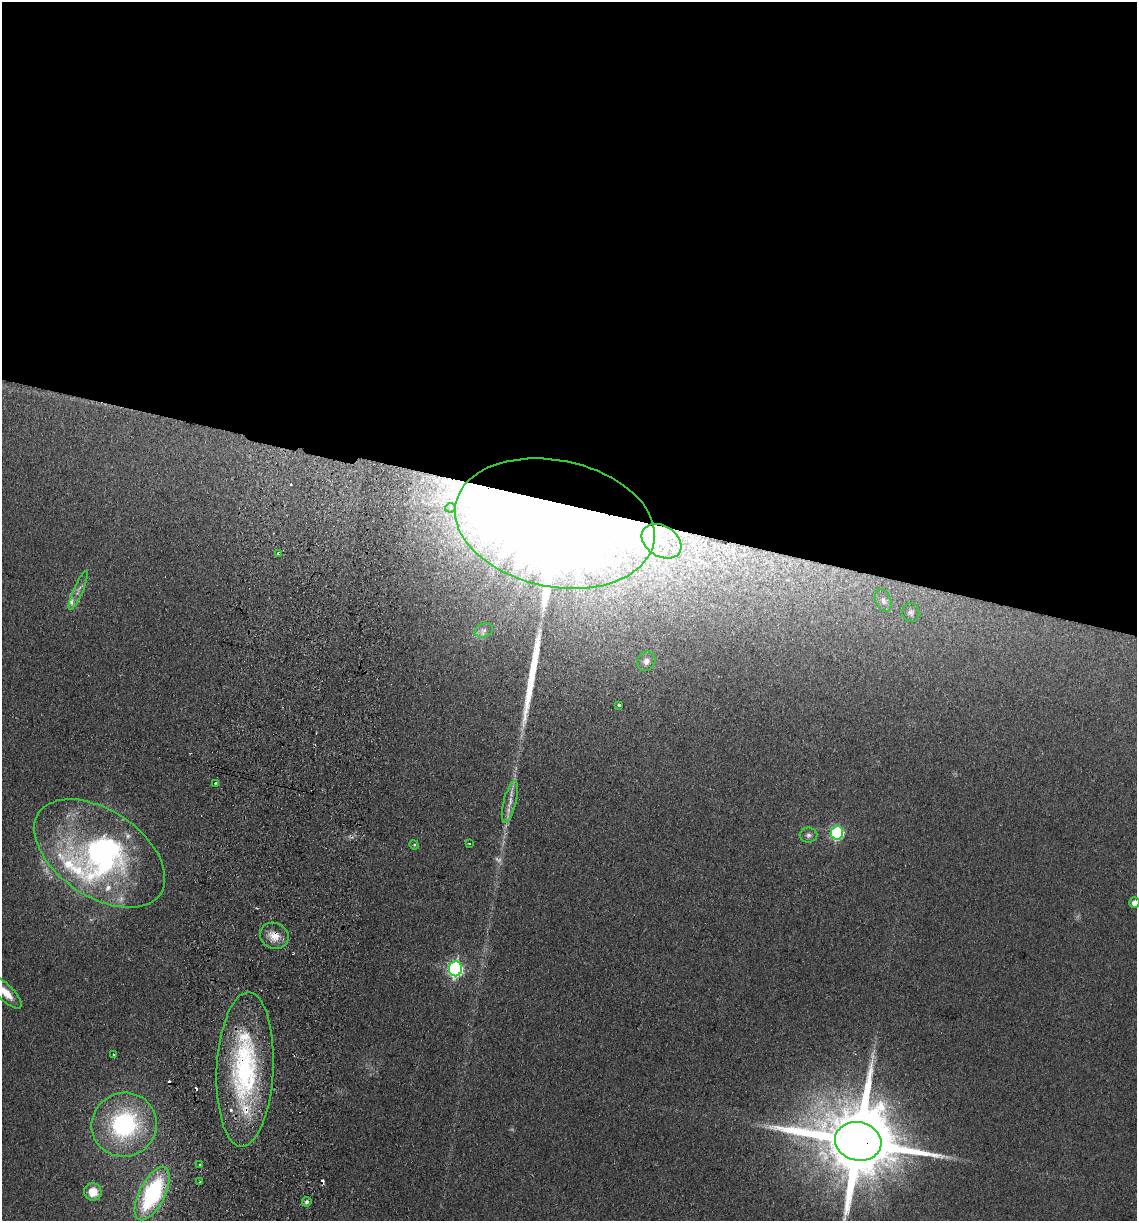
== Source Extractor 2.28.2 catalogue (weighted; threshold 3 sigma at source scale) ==
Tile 3 of 4 x 4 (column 3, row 1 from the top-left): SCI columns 2447-3581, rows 3670-4888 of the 5008 x 4901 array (HDU 1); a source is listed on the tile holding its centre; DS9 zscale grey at full resolution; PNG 1139 x 1223 px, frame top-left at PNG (2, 2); each listed source drawn as its Kron ellipse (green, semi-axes under 4 px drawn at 4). Shown black and unused: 41% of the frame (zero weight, under 2 of 3 exposures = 3% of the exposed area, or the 3 px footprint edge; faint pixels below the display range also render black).
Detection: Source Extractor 2.28.2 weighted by HDU 2 'WHT'; one run over the whole footprint, this tile lists its part. Background 0.111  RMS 0.01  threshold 0.0449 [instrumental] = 3 sigma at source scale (4.5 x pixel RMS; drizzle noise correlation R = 1.50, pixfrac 1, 0.05/0.05 arcsec/px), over >= 5 px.
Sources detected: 47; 2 too faint to see at this stretch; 2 inside a brighter object's white glare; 5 cosmic-ray / hot-pixel residue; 1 long thin detection or spike segment (spike, bleed or trail) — neither listed nor drawn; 7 inside a brighter listed object's ellipse — not listed separately; the other 30 listed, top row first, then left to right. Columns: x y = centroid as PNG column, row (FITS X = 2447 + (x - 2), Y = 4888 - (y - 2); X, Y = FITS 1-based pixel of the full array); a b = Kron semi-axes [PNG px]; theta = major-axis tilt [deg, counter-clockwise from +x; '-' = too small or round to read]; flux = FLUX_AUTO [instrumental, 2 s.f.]
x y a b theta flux
450 508 5 4 - 2.1
555 523 101 63 -11 4400
662 541 21 15 -33 34
279 553 3 3 - 6.2
78 590 21 4 66 5.8
883 600 12 7 -69 5.7
911 612 9 8 - 3.7
484 630 9 7 20 3.8
646 661 10 8 62 4.6
619 705 3 3 - 19
215 783 3 3 - 1.9
510 802 21 6 76 8.7
837 833 6 6 - 140
808 835 9 7 -6 3.5
469 844 3 2 - 1.3
414 845 5 4 - 1.3
100 853 73 43 -34 240
1135 903 5 5 - 6
274 936 15 13 -28 13
455 969 7 6 - 260
6 993 21 8 -45 14
114 1055 3 3 - 1.3
245 1069 77 28 87 170
124 1125 33 31 26 130
858 1141 23 19 -12 15000
200 1165 3 2 - 1.8
200 1182 3 3 - 1.2
93 1192 9 8 - 17
152 1194 29 13 63 130
307 1202 5 4 - 2.5
Overlapping masked pixels (flux is a lower limit): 6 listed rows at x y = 555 523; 279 553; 274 936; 245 1069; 858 1141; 152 1194
Isophote crosses this tile's border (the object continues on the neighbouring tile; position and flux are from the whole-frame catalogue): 3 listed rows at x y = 1135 903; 6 993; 858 1141